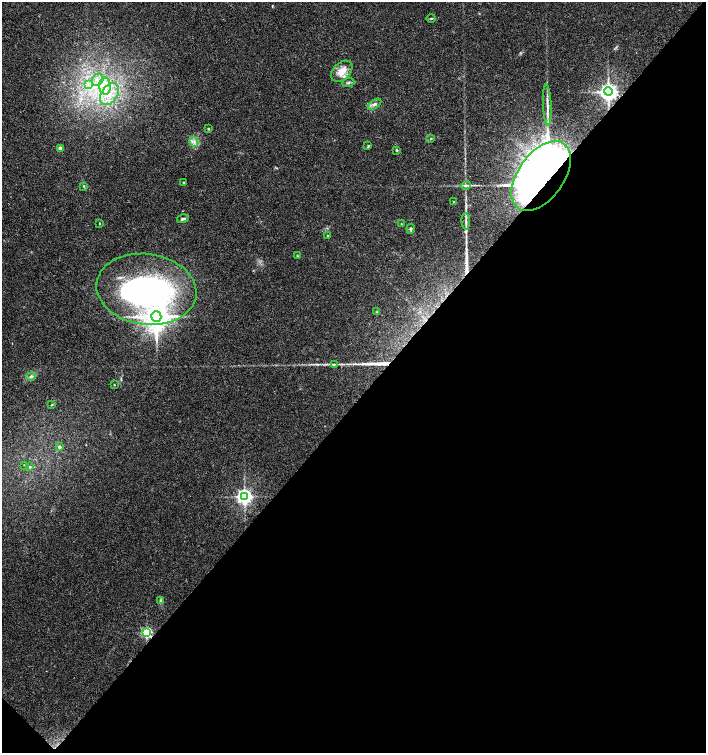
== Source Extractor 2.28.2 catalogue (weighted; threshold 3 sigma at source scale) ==
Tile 15 of 4 x 4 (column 3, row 4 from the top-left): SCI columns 3045-4451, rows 2-1503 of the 6023 x 6017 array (HDU 1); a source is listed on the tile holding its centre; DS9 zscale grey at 2 x 2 block average (1 PNG px = mean of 2 x 2 image px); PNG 708 x 755 px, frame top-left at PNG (2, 2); each listed source drawn as its Kron ellipse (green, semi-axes under 4 px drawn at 4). Shown black and unused: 47% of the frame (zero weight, under 3 of 4 exposures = <1% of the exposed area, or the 3 px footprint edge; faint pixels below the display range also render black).
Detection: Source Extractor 2.28.2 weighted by HDU 2 'WHT'; one run over the whole footprint, this tile lists its part. Background 0.0327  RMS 0.0032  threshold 0.0145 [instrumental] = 3 sigma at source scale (4.5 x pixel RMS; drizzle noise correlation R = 1.50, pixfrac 1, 0.0396/0.0396 arcsec/px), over >= 5 px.
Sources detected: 45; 2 long thin detections or spike segments (spike, bleed or trail) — neither listed nor drawn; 2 inside a brighter listed object's ellipse — not listed separately; the other 41 listed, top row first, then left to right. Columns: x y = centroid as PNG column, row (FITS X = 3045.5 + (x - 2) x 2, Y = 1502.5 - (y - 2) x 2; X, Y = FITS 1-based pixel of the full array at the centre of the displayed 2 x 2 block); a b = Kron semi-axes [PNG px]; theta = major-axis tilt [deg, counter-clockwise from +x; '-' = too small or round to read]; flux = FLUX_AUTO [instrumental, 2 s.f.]
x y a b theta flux
431 18 4 2 - 0.75
342 71 12 8 45 9.2
98 80 6 5 - 4.5
348 83 6 3 21 1.3
88 85 4 3 - 1.5
105 86 8 6 -87 7
608 92 4 4 - 420
110 94 12 8 53 12
374 104 7 4 33 2.2
547 105 20 3 -87 4.7
208 129 2 2 - 0.94
431 138 3 2 - 0.49
194 142 5 3 - 1.6
368 146 4 2 - 0.93
60 148 2 2 - 7.1
397 150 3 3 - 0.69
541 176 39 23 55 880
183 182 3 2 - 0.74
84 186 3 2 - 0.61
466 186 5 3 - 1.3
454 202 3 2 - 0.42
183 219 6 3 16 1.5
466 221 8 3 -86 2.1
99 223 3 2 - 0.53
401 224 3 2 - 0.32
411 229 5 4 - 1.1
328 236 3 2 - 0.46
297 256 3 2 - 0.48
146 289 50 35 -8 230
377 312 3 3 - 0.55
156 316 5 5 - 1200
335 364 3 2 - 0.73
31 376 5 4 - 1.8
114 385 2 2 - 0.42
52 404 3 3 - 0.56
59 447 3 3 - 1.4
24 465 3 2 - 0.43
30 467 3 3 - 0.9
244 496 4 4 - 310
160 601 3 3 - 0.96
147 632 3 3 - 90
Overlapping masked pixels (flux is a lower limit): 3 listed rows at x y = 608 92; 541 176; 147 632
Diffuse or blended objects may show on this block-average render without a row.